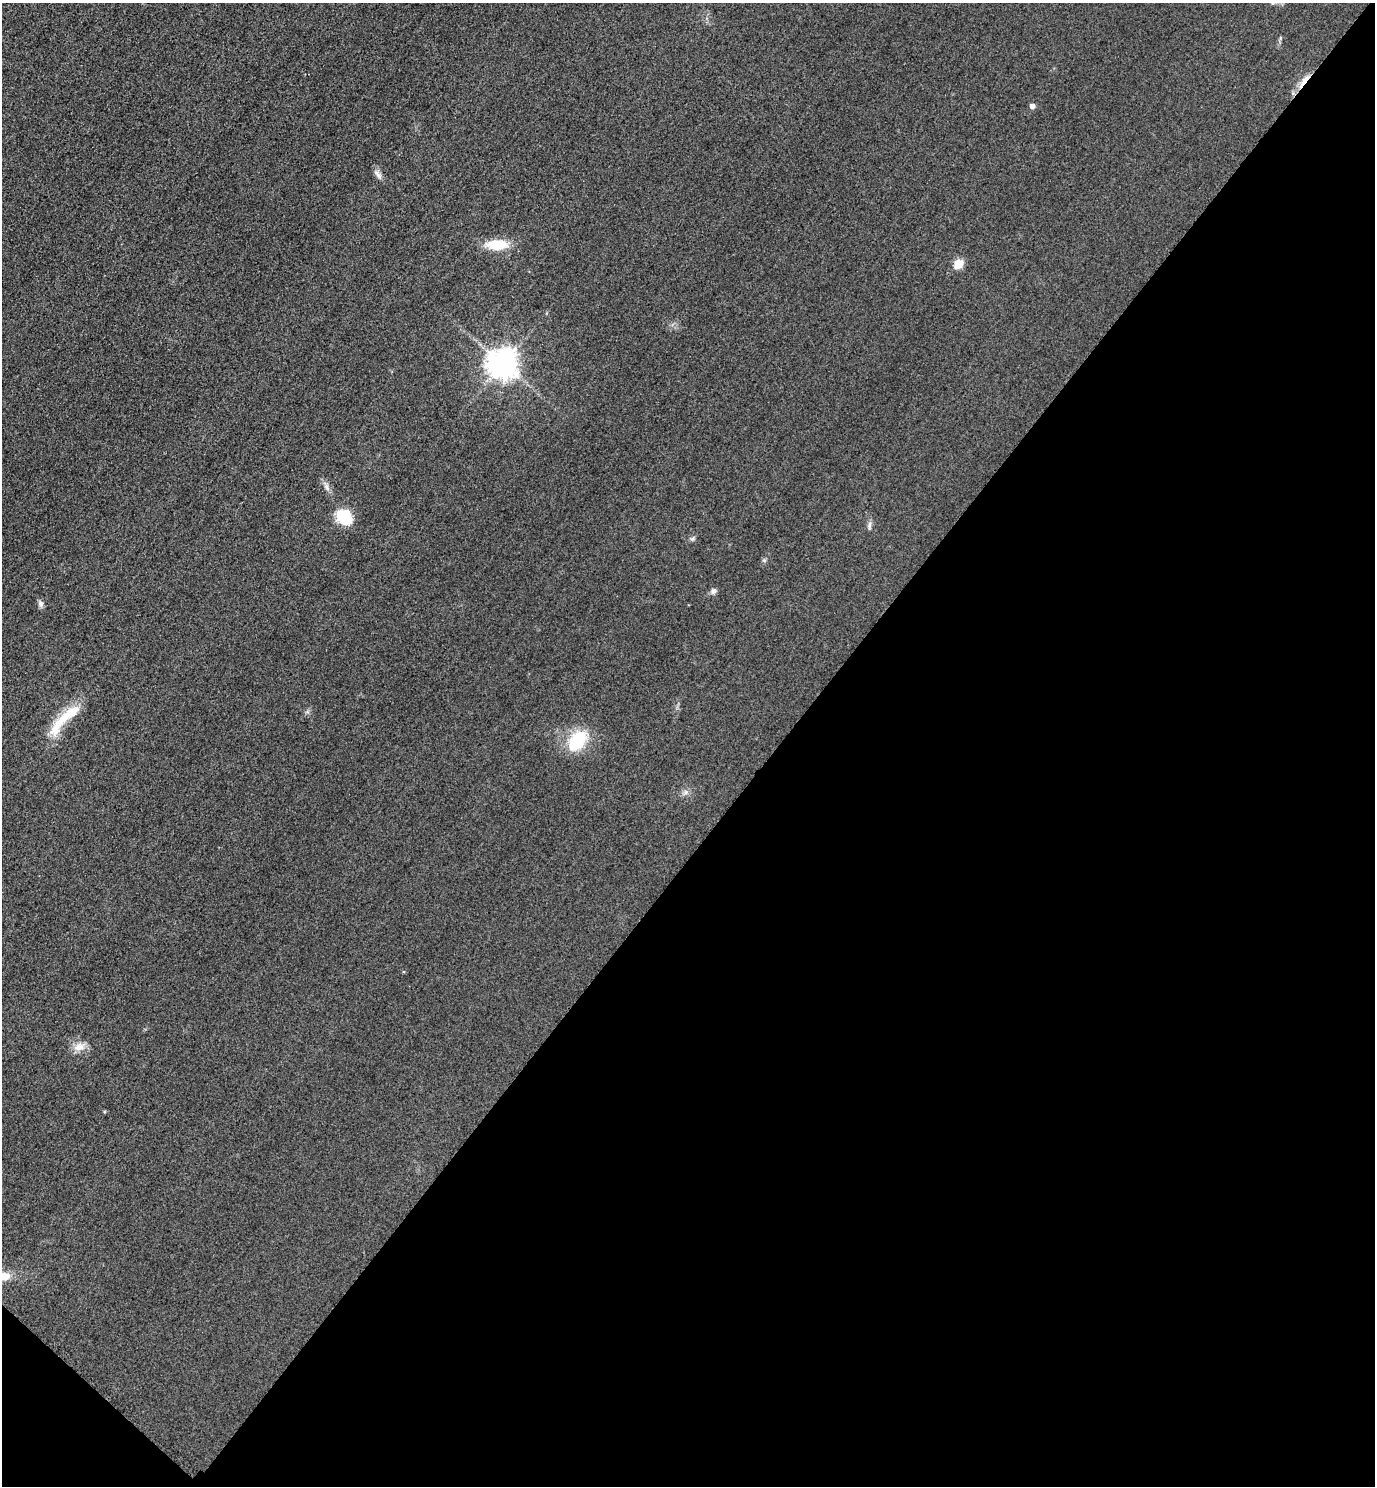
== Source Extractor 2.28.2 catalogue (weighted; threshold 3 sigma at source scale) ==
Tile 15 of 4 x 4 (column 3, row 4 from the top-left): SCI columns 3070-4442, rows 30-1513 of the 5996 x 5993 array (HDU 1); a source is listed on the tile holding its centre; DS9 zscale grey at full resolution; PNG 1377 x 1488 px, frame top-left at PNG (2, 3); no overlay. Shown black and unused: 44% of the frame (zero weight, under 3 of 4 exposures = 3% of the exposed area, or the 3 px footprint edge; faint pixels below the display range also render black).
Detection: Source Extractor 2.28.2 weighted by HDU 2 'WHT'; one run over the whole footprint, this tile lists its part. Background 0.051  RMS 0.017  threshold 0.0752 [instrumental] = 3 sigma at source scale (4.5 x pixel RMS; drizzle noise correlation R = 1.50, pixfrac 1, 0.05/0.05 arcsec/px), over >= 5 px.
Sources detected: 21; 1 inside a brighter listed object's ellipse — not listed separately; the other 20 listed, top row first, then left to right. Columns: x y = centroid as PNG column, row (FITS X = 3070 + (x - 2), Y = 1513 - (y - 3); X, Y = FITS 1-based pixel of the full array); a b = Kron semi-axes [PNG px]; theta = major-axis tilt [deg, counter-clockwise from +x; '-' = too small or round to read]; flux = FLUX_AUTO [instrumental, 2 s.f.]
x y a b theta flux
1280 38 6 4 89 2.3
1304 81 21 6 56 17
1032 106 5 5 - 8.1
378 174 15 6 -50 7.5
497 245 20 9 0 54
958 264 6 5 - 70
503 364 9 9 - 2700
327 487 11 6 -62 7.4
344 517 19 16 -38 45
869 525 12 4 83 4.5
692 538 8 5 35 3.5
764 560 6 5 - 2.9
713 591 9 7 32 5.7
40 604 9 7 -84 5.8
73 712 43 13 33 43
307 712 6 4 18 2.9
577 741 23 15 52 85
686 792 7 6 - 5.2
79 1047 16 11 21 16
2 1276 22 11 -3 25
Overlapping masked pixels (flux is a lower limit): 1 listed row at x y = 1304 81
Isophote crosses this tile's border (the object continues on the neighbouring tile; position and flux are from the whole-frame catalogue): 1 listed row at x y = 2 1276